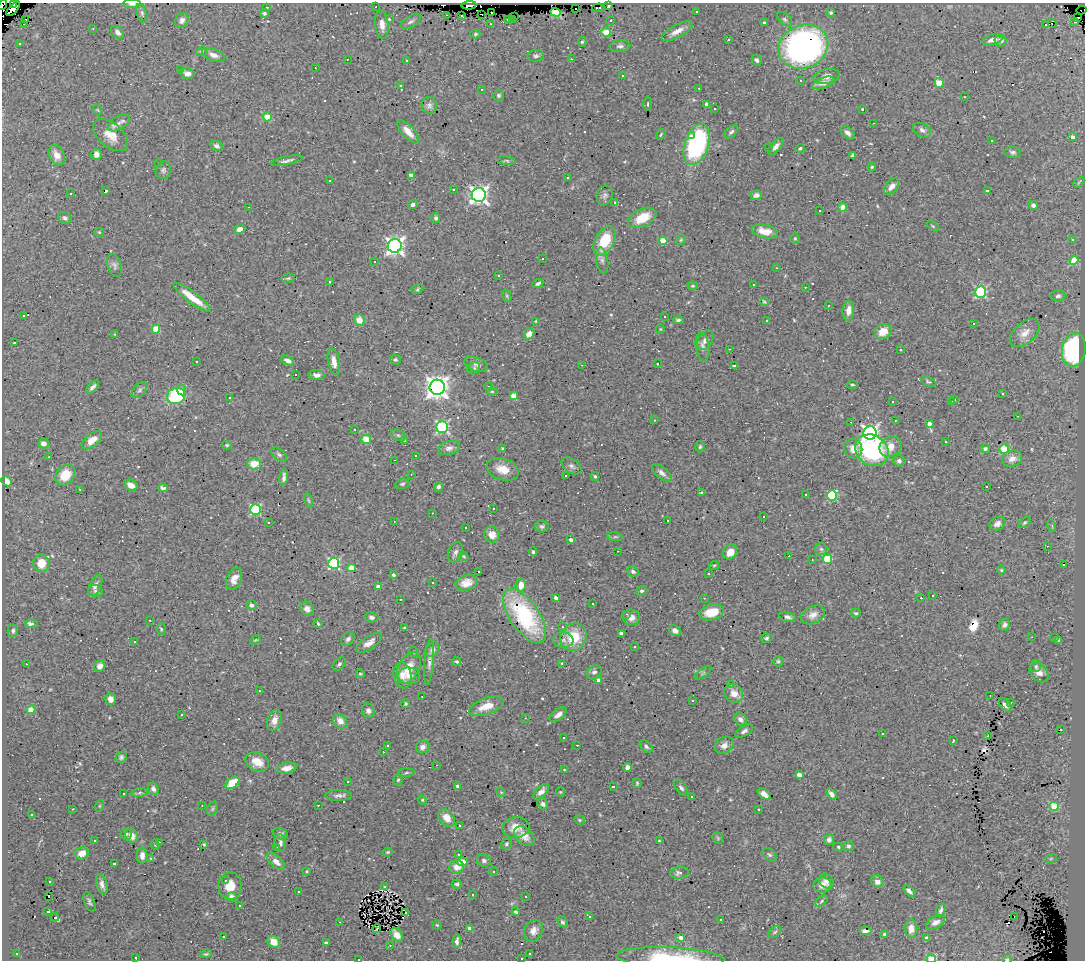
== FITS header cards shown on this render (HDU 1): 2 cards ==
NAXIS1  =                 1083
NAXIS2  =                  958

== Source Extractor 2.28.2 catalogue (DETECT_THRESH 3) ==
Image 1083 x 958 px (HDU 1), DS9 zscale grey, 1 PNG px = 1 image px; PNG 1087 x 962 px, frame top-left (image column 1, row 958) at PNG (2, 3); each listed source drawn as its Kron ellipse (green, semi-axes under 4 px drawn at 4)
Background 2.28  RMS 0.044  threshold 0.132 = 3 sigma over >= 5 px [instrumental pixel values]
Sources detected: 584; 1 with non-positive FLUX_AUTO (blend fragments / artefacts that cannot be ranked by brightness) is neither listed nor drawn; of the other 583, the 500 brightest by FLUX_AUTO listed and drawn (83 fainter detections omitted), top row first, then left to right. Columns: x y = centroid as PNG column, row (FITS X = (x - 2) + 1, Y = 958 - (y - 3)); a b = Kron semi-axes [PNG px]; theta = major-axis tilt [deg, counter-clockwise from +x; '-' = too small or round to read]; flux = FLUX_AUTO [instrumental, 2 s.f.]
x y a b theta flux
14 4 3 2 - 130
132 4 9 4 0 9.9
3 5 5 2 - 16
469 5 7 3 4 180
609 5 3 3 - 110
267 7 3 2 - 10
376 7 2 2 - 12
598 8 6 3 4 18
13 9 9 4 49 190
576 9 3 2 - 4
1081 10 5 2 - 23
492 12 3 2 - 31
556 12 5 4 - 210
696 12 3 3 - 7.2
142 13 9 5 -72 6.6
264 13 4 4 - 5.6
831 13 4 4 - 5.9
481 14 3 2 - 18
446 15 3 2 - 23
462 15 4 3 - 19
515 16 3 2 - 8.3
1078 17 3 2 - 21
26 19 3 3 - 630
389 19 4 3 - 2.8
507 19 3 3 - 26
513 19 3 3 - 19
785 19 9 5 -44 7.1
182 20 8 6 56 9.9
611 20 3 3 - 13
1075 21 3 3 - 79
411 22 11 5 30 9.4
764 23 4 3 - 8.3
24 24 3 2 - 23
490 24 2 2 - 3.5
1052 24 4 2 - 14
382 25 14 6 -84 26
1046 25 4 3 - 170
93 28 3 3 - 5.1
677 31 17 6 28 24
117 32 7 5 -44 12
606 32 5 4 - 93
475 34 5 4 - 4.1
728 40 3 3 - 78
992 40 10 5 14 17
1001 40 6 5 - 17
582 42 5 4 - 4.4
19 43 3 3 - 7.4
620 46 10 6 4 9.2
803 47 25 21 22 1100
201 51 5 4 - 4.4
213 55 12 6 -21 19
536 56 8 5 6 7.5
347 59 3 2 - 8.1
571 59 3 2 - 9.5
407 60 3 2 - 4.1
757 60 6 4 -62 6.4
315 68 3 2 - 3.6
181 70 3 3 - 8.3
187 73 7 5 -12 14
622 76 3 3 - 5.7
827 76 13 7 11 23
800 81 3 3 - 3.4
823 83 12 5 19 17
939 83 5 4 - 88
400 85 3 3 - 16
699 88 3 2 - 4.2
481 90 3 3 - 5.1
499 95 5 5 - 5.7
964 97 3 2 - 6.3
648 104 7 3 89 3.5
707 104 4 4 - 14
429 105 8 7 - 11
715 109 3 2 - 3.3
862 109 3 3 - 3.7
98 110 5 3 - 2.9
267 117 4 4 - 71
119 123 12 6 32 15
873 123 3 2 - 7.4
922 130 10 6 -32 12
408 132 14 6 -48 30
731 132 8 5 39 6.7
848 133 8 5 -42 14
661 134 6 3 63 3.3
111 135 20 12 -40 44
691 136 3 2 - 9
1072 137 4 3 - 12
991 140 3 3 - 16
697 144 21 11 71 480
216 146 7 5 -27 7.6
769 147 3 2 - 5.4
776 147 10 5 49 14
800 148 4 3 - 4.5
1013 152 8 5 -10 7.5
96 154 6 5 - 16
57 155 11 7 -63 23
852 155 4 3 - 5.2
287 161 16 4 12 10
507 161 9 4 -8 4.5
159 163 3 2 - 3
872 167 4 3 - 3.4
163 170 9 7 70 8.9
411 175 4 3 - 13
567 178 3 2 - 4.2
330 181 3 3 - 6.3
1079 182 6 3 45 2.9
892 186 9 5 48 19
453 190 3 2 - 4.1
987 190 3 3 - 120
106 191 3 3 - 15
71 193 3 2 - 3.2
479 195 7 7 - 1200
605 195 10 8 71 5.4
756 195 6 4 18 11
615 203 3 3 - 1200
413 205 5 4 - 8.3
1033 205 4 4 - 7.6
248 207 3 2 - 4.4
843 207 4 4 - 45
820 211 3 3 - 6.8
65 218 7 5 -27 6.7
436 218 5 4 - 7.3
642 218 15 8 27 65
933 226 6 3 -37 3.4
240 229 5 4 - 14
765 231 13 6 -11 42
99 232 5 4 - 3.2
795 238 5 4 - 4.7
681 240 5 4 - 3.6
1072 240 3 3 - 14
604 241 16 9 62 100
663 241 4 4 - 81
395 246 7 7 - 1300
542 258 3 3 - 150
602 260 13 6 -81 12
1074 260 4 4 - 68
374 261 3 3 - 8.6
114 265 12 7 -73 10
777 268 3 2 - 6.1
499 275 3 2 - 4.5
288 278 7 4 9 4.4
330 281 3 3 - 78
538 283 6 3 24 7
754 285 3 3 - 5.6
693 286 5 4 - 4
805 287 3 2 - 6.3
417 289 6 4 24 4.2
981 292 5 5 - 320
507 296 6 4 -71 3.8
1058 296 7 5 10 7.8
192 297 23 5 -36 62
764 302 4 2 - 3.3
828 305 3 2 - 6.1
848 311 10 5 83 23
23 316 3 2 - 2.9
665 317 3 3 - 30
359 320 6 5 - 12
678 320 5 4 - 7.5
766 320 3 3 - 21
536 321 4 3 - 2.8
973 323 3 3 - 130
156 329 4 4 - 73
660 329 5 4 - 2.8
883 332 8 7 - 42
1025 333 17 10 41 32
115 334 3 3 - 2.8
529 334 6 4 47 24
705 340 11 7 58 15
14 343 3 3 - 60
702 347 15 6 -82 13
729 349 3 2 - 25
901 350 3 3 - 20
1074 350 17 12 81 330
395 360 5 5 - 4.5
196 361 3 2 - 4.3
287 361 7 4 -28 16
334 362 13 5 -80 23
476 364 12 7 -19 12
657 364 3 2 - 3.9
582 365 3 2 - 4.1
734 366 4 3 - 5.6
474 368 7 5 34 5.1
296 374 3 3 - 38
317 375 8 5 -5 12
928 381 8 4 -26 4.6
852 385 5 4 - 4.1
93 387 8 4 48 8.7
437 387 7 7 - 2400
488 387 4 3 - 3.7
139 390 9 5 47 8.2
182 390 5 4 - 12
492 391 5 3 - 3.3
1003 393 3 3 - 51
176 396 9 8 - 220
514 396 4 4 - 40
229 398 3 3 - 39
955 399 3 2 - 3.5
892 401 3 2 - 4.1
952 401 3 2 - 3.8
1018 416 3 2 - 3.2
654 420 3 2 - 3.6
895 420 3 2 - 6.3
851 422 3 2 - 4.3
929 424 4 3 - 15
442 427 6 5 - 390
354 430 3 3 - 20
870 433 6 6 - 860
398 435 8 5 -29 5.9
92 440 12 6 39 34
366 440 4 4 - 98
405 440 3 3 - 7.7
946 442 3 3 - 17
43 444 5 4 - 15
227 445 5 4 - 3.8
700 447 6 4 87 4.6
890 447 11 9 31 35
449 448 11 7 17 13
985 448 5 4 - 5.5
503 449 3 3 - 4.7
853 449 10 9 - 26
1004 449 5 4 - 120
872 450 17 15 -36 340
279 455 9 5 -37 7.3
415 455 3 2 - 3.4
49 457 3 2 - 5.9
1012 459 10 8 17 23
394 460 3 2 - 45
899 461 6 5 - 9
254 464 7 5 -4 45
571 466 11 7 -35 10
503 469 16 10 -18 40
662 473 12 5 -39 13
411 474 3 2 - 3.9
65 475 11 9 50 67
565 476 3 3 - 21
595 476 4 4 - 4.9
284 477 8 3 83 9.2
6 481 5 4 - 24
402 484 7 5 19 5.5
131 485 7 5 -28 23
986 486 3 3 - 470
438 487 4 4 - 7.2
163 488 5 3 - 14
80 489 4 3 - 3.5
702 493 4 3 - 5.4
806 495 3 3 - 61
832 495 5 5 - 210
308 500 8 3 -71 4.3
493 508 3 2 - 5.1
255 510 5 5 - 270
432 513 3 2 - 4.5
763 516 3 2 - 4.7
667 520 3 3 - 82
394 521 3 2 - 3.7
269 522 3 3 - 4.5
1025 523 7 4 41 4.7
997 524 8 6 26 15
542 526 7 6 - 7
1052 526 6 4 -74 4
466 527 3 3 - 6.4
492 535 8 7 - 26
615 537 8 4 -8 5.1
571 540 4 3 - 16
1047 546 3 2 - 3.1
821 549 6 6 - 5.6
617 551 3 2 - 3.2
455 552 10 7 68 9.8
533 552 4 3 - 5.3
730 552 8 6 57 27
464 556 5 4 - 3.4
789 556 3 2 - 7
827 559 5 4 - 160
812 560 3 2 - 2.9
41 563 8 8 - 57
334 563 5 5 - 380
714 565 5 3 - 3
1064 565 3 2 - 8.4
352 568 4 4 - 68
1001 570 4 4 - 3.8
478 571 3 2 - 3.6
633 572 6 4 -27 7.2
709 574 2 2 - 2.9
394 575 3 3 - 8.2
234 579 11 7 68 25
433 582 3 3 - 28
466 583 11 7 16 26
521 585 6 5 - 40
95 586 11 6 64 15
378 586 4 4 - 32
95 591 7 5 -17 7.9
642 591 6 4 26 5.6
933 595 3 3 - 7.9
556 598 3 3 - 15
704 598 3 2 - 3.5
921 598 3 2 - 41
400 599 3 2 - 4.9
593 604 3 3 - 140
251 605 5 5 - 10
307 609 7 6 - 14
712 612 12 7 14 54
856 613 5 3 - 4.6
626 614 3 3 - 3.2
813 615 13 8 26 21
525 616 31 14 -55 190
371 617 7 5 -10 7.5
631 617 8 8 - 21
787 617 8 5 -11 8.6
150 620 3 2 - 6.9
31 624 6 4 -4 17
318 624 4 3 - 3.6
1005 625 6 5 - 11
562 627 3 3 - 5.2
404 628 3 2 - 3
161 629 6 4 -75 3.9
13 631 6 5 - 6.8
675 631 6 5 - 14
621 633 4 3 - 8
574 637 14 12 57 94
1032 637 3 2 - 13
766 638 6 4 -3 5.7
1055 638 3 3 - 13
348 639 8 5 45 9
255 640 5 3 - 3.4
563 640 10 7 -4 13
1058 640 4 4 - 3.1
134 642 3 3 - 24
369 643 15 6 34 21
634 647 3 3 - 8.8
432 650 8 6 47 9.9
414 652 5 3 - 2.8
457 661 4 4 - 4.3
778 661 5 4 - 4.8
429 662 23 4 85 15
562 663 4 4 - 3.2
26 664 3 2 - 19
339 664 8 5 49 7
100 666 6 5 - 17
1036 666 6 5 - 5.4
409 668 17 10 61 51
594 672 8 6 32 9.5
703 673 10 4 34 5.1
1039 673 11 8 -46 19
360 674 4 3 - 3.2
402 675 13 9 -77 27
409 676 11 8 -5 22
599 680 4 3 - 19
731 684 3 2 - 3.5
259 691 3 2 - 3
734 693 10 8 -46 27
422 696 3 2 - 12
990 696 3 2 - 8.7
110 699 6 5 - 18
693 701 3 3 - 4.3
1011 702 3 3 - 7.2
405 704 4 4 - 4.5
1005 705 8 5 -48 12
487 706 18 8 20 48
31 710 4 4 - 58
368 711 7 6 - 11
182 714 3 3 - 8.4
558 715 10 5 39 15
526 718 3 2 - 2.9
740 719 7 6 - 15
274 720 11 7 71 25
340 721 8 6 -48 27
1061 730 2 2 - 3.2
744 731 10 5 31 9
882 733 3 3 - 27
988 736 3 2 - 4.6
563 738 3 3 - 5
953 740 3 3 - 51
387 745 3 3 - 5.6
577 745 2 2 - 12
724 745 10 8 33 18
646 746 7 4 -41 6.5
423 747 7 6 - 14
383 752 3 2 - 3.8
121 757 6 5 - 7
257 762 12 9 -23 43
437 765 3 2 - 5.2
627 767 4 4 - 18
287 768 10 5 10 21
564 770 4 3 - 3.4
406 773 8 4 2 5.4
799 774 4 4 - 27
398 780 5 4 - 4.2
347 781 3 3 - 68
232 783 8 5 37 82
637 783 5 4 - 4.2
457 786 4 3 - 7.2
613 787 3 3 - 180
681 788 9 5 -51 8.1
153 789 6 5 - 10
501 792 5 4 - 2.9
541 792 10 5 45 16
560 792 4 4 - 3.5
140 793 8 4 9 5.9
123 794 3 3 - 45
764 794 7 4 -37 16
832 794 6 4 -52 14
338 796 13 5 0 11
692 796 3 3 - 40
422 800 4 4 - 3.4
543 804 6 5 - 10
202 805 2 2 - 3
318 805 3 2 - 3.5
99 806 6 3 70 3.1
1054 806 5 4 - 100
72 809 3 3 - 7.1
212 809 7 5 72 5.2
759 809 3 2 - 21
31 814 3 2 - 4.5
447 818 10 7 -51 34
579 820 5 4 - 3.3
459 825 3 3 - 7.7
516 827 13 10 7 30
126 834 6 5 - 7.2
281 834 8 5 -21 9.2
132 836 7 6 - 22
524 836 12 8 -45 24
718 838 6 4 -49 4.1
829 840 5 4 - 9
94 841 3 3 - 18
659 841 4 4 - 3
159 842 3 2 - 9.1
280 843 8 5 -89 8.8
204 844 3 2 - 3.4
506 844 6 5 - 5.1
155 845 5 4 - 3.1
848 846 5 5 - 7.2
276 847 3 3 - 6.1
838 847 5 4 - 4
388 852 5 3 - 2.9
82 853 7 6 - 31
458 855 3 3 - 11
769 855 8 5 -39 6.4
142 856 8 5 90 16
151 858 4 3 - 5.8
1051 858 6 4 20 3.4
484 860 7 6 - 7.9
276 862 11 6 -40 21
462 862 5 4 - 23
114 864 3 3 - 190
457 867 7 6 - 27
307 871 4 3 - 3.1
494 871 4 3 - 4
680 873 9 6 7 14
225 880 3 3 - 8.2
826 881 8 6 -46 9.1
50 882 3 3 - 2.9
877 882 6 6 - 16
102 884 10 5 -75 14
457 884 5 4 - 8.3
822 885 9 7 4 24
230 886 13 11 -90 44
385 887 3 2 - 2.9
910 891 7 3 -45 12
298 892 3 3 - 7
473 894 3 3 - 23
49 896 3 2 - 11
526 896 3 3 - 48
232 897 5 4 - 28
822 901 7 4 38 5.4
89 902 10 5 -68 7.5
240 906 3 3 - 130
941 910 7 4 70 7.5
48 912 3 3 - 18
406 912 3 2 - 4.5
516 912 4 3 - 5
589 916 3 3 - 4.1
1014 916 3 2 - 4.2
55 917 4 3 - 270
721 919 3 3 - 13
340 922 2 2 - 7.8
562 922 6 4 -50 5.6
935 922 10 6 28 16
437 925 4 4 - 3
377 928 4 2 - 2.8
470 929 4 4 - 36
911 929 9 6 -90 19
533 931 11 9 61 23
865 931 6 3 -5 8.5
775 932 7 5 37 6.3
885 934 4 4 - 8.3
397 935 8 5 -54 22
223 937 3 2 - 15
681 938 4 3 - 13
926 938 4 3 - 8
457 941 6 3 83 9.5
274 942 6 5 - 40
326 943 4 3 - 6
390 945 3 3 - 3.7
17 954 3 2 - 10
206 954 6 3 8 4.1
530 954 3 2 - 4.3
136 957 3 2 - 3.3
670 957 54 10 -2 170
521 958 3 2 - 4.2
359 959 3 2 - 21
931 959 4 4 - 110
1007 959 4 4 - 3.4
At the frame edge (FLAGS 8, measured only in part): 9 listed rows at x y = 14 4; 132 4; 3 5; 1081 10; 670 957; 521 958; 359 959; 931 959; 1007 959
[83 fainter detections neither listed nor drawn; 1 non-positive-flux detection neither listed nor drawn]